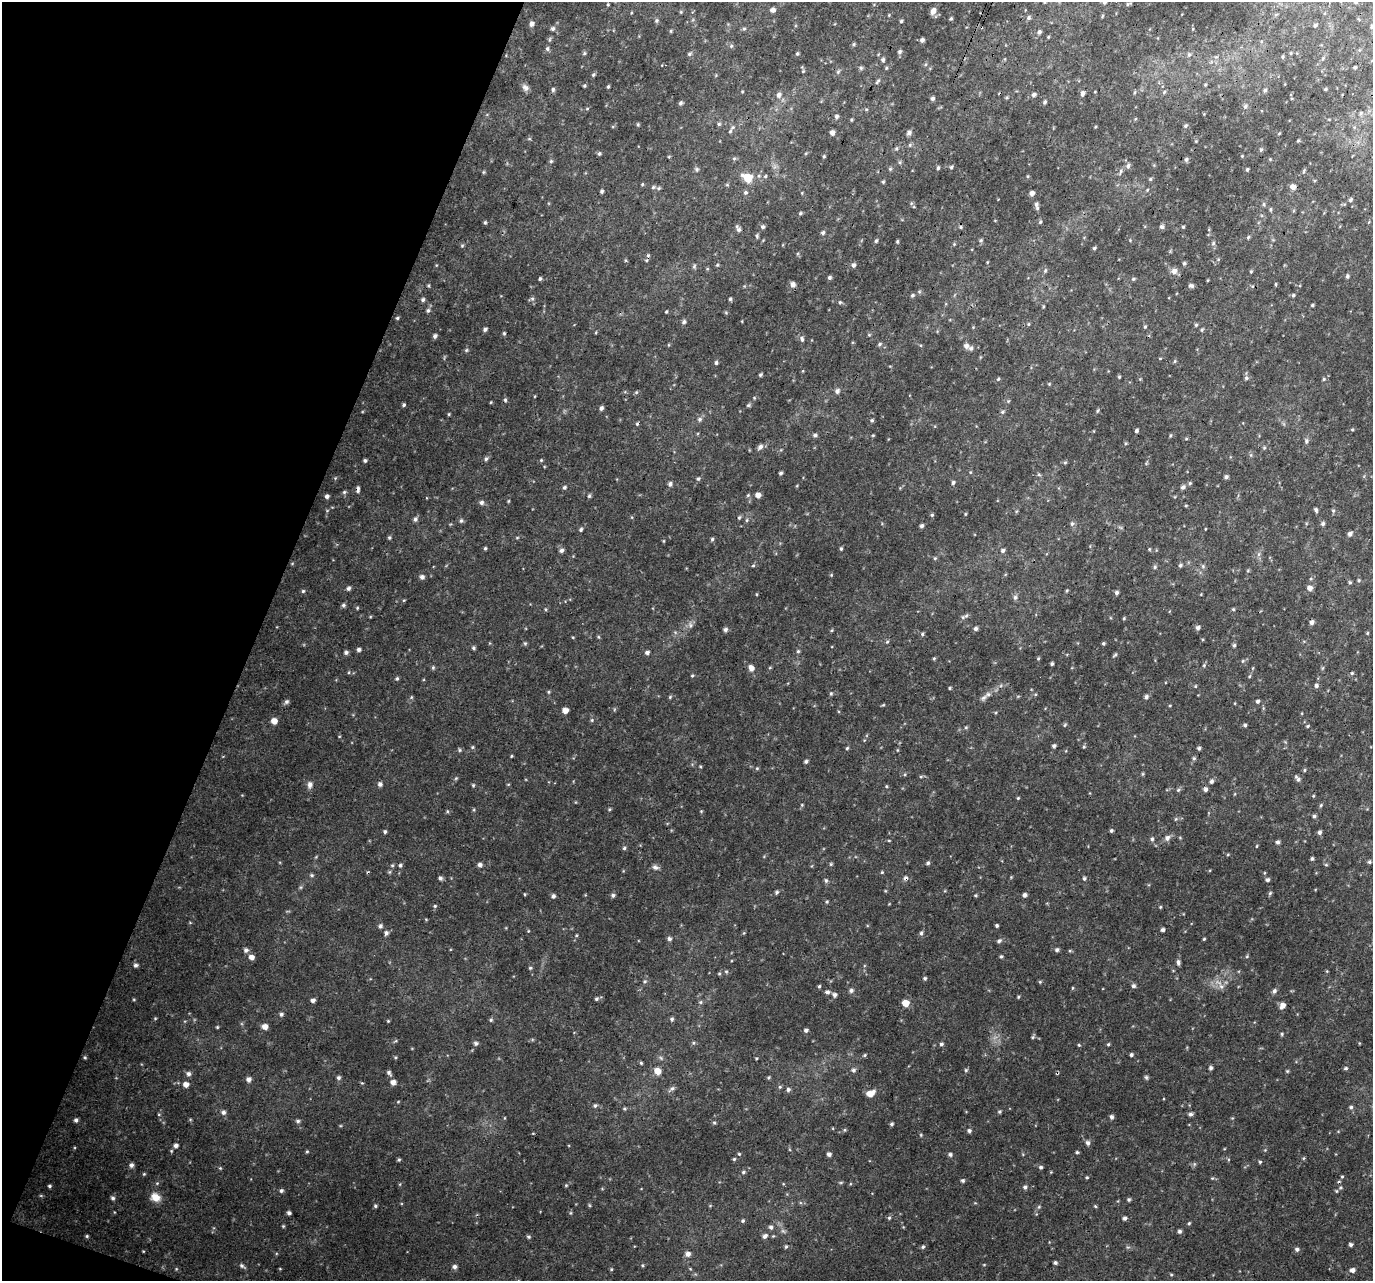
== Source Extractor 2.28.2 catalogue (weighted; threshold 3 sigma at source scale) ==
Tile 9 of 4 x 4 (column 1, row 3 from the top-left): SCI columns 33-1403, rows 1608-2886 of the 5540 x 5708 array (HDU 1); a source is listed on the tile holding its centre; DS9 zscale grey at full resolution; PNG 1375 x 1283 px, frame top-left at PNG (2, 2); no overlay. Shown black and unused: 19% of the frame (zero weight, under 3 of 4 exposures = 5% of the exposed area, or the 3 px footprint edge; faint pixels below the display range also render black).
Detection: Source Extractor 2.28.2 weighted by HDU 2 'WHT'; one run over the whole footprint, this tile lists its part. Background 0.063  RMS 0.0067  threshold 0.0303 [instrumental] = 3 sigma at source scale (4.5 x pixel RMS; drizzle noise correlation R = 1.50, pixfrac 1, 0.0396/0.0396 arcsec/px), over >= 5 px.
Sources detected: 333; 5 cosmic-ray / hot-pixel residue — not listed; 1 inside a brighter listed object's ellipse — not listed separately; the other 327 listed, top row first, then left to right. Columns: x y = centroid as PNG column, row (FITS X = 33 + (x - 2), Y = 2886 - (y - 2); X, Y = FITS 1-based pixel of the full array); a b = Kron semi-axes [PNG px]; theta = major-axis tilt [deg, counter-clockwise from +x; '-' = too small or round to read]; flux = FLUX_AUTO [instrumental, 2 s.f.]
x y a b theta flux
1104 2 5 5 - 1.1
773 10 5 4 - 1.9
933 11 8 6 66 3.1
1029 18 6 5 - 1
657 20 5 3 - 0.79
901 21 4 4 - 0.71
531 24 5 5 - 2.1
1315 25 5 4 - 0.98
553 28 5 5 - 1.1
744 29 5 3 - 0.68
1039 32 5 4 - 1.3
1048 37 5 3 - 0.54
922 40 5 4 - 1.5
854 44 5 3 - 0.64
547 49 5 5 - 0.98
900 52 5 4 - 1
797 53 4 4 - 0.73
689 54 5 4 - 0.8
1189 55 5 5 - 1
883 60 5 4 - 0.99
1355 67 5 4 - 0.77
593 75 5 4 - 0.74
877 81 11 2 45 0.81
525 87 9 7 -26 2
608 87 4 3 - 0.67
553 89 5 4 - 0.98
1326 89 5 3 - 0.54
1265 90 5 4 - 0.86
1164 92 5 4 - 0.85
1082 93 6 4 67 1.7
779 95 7 6 - 1.8
1034 95 5 5 - 1.4
932 98 5 5 - 1.1
1045 102 4 4 - 0.86
680 103 5 4 - 0.95
1245 106 5 4 - 1
836 116 5 5 - 1.2
1185 126 5 4 - 0.77
832 132 4 4 - 2.1
909 133 6 5 - 1.6
1298 141 5 3 - 0.58
599 154 5 4 - 0.82
1186 159 6 4 67 1.1
1128 166 6 5 - 1.3
951 167 4 4 - 0.82
938 168 4 4 - 0.79
697 169 5 5 - 0.97
890 169 4 4 - 0.68
1247 169 4 4 - 0.68
748 178 6 5 - 16
1150 179 5 3 - 0.61
1293 187 5 5 - 3.5
602 192 5 3 - 0.94
745 192 5 5 - 1.1
1032 193 4 4 - 2.2
1350 200 5 4 - 0.87
1264 204 5 3 - 0.71
1036 205 11 4 -76 1.6
800 213 5 4 - 0.73
485 222 4 4 - 0.72
1040 222 4 3 - 0.66
763 227 5 5 - 1.1
961 227 6 4 -89 0.73
1162 227 6 5 - 1.1
1183 227 4 4 - 0.6
738 229 9 5 -59 1.5
823 232 5 4 - 1
1248 237 5 3 - 0.67
876 241 4 4 - 0.77
897 241 4 3 - 0.71
1213 243 6 4 -74 0.85
1094 248 5 3 - 0.65
1184 263 4 4 - 0.84
854 265 5 5 - 1.3
1174 271 6 6 - 2.9
1347 276 5 4 - 0.88
829 278 5 5 - 0.96
540 279 4 3 - 0.78
1133 279 4 4 - 0.71
793 284 5 5 - 2.4
1191 286 6 5 - 1.3
912 295 5 4 - 0.84
1293 295 4 4 - 0.68
730 299 4 4 - 0.73
423 300 5 4 - 1
840 302 4 4 - 0.72
1312 305 3 3 - 0.63
428 310 5 5 - 0.98
397 318 4 4 - 0.65
684 322 5 5 - 1.1
1196 325 4 4 - 0.64
1145 327 4 3 - 0.57
485 329 5 4 - 1.2
435 336 5 4 - 1.3
802 339 7 4 -69 1
879 344 5 3 - 0.75
966 346 6 6 - 2.1
1175 361 5 3 - 0.61
716 363 5 4 - 0.87
760 375 5 4 - 0.78
1119 377 4 3 - 0.61
1246 378 5 5 - 1
998 379 4 3 - 0.58
1324 379 5 3 - 0.58
837 391 6 5 - 1.5
404 405 5 3 - 0.82
601 408 5 4 - 1.3
1002 412 5 3 - 0.71
449 414 5 3 - 0.52
700 419 5 4 - 1.1
872 420 4 4 - 0.72
1136 431 4 4 - 0.98
815 435 5 4 - 1.1
1306 441 5 4 - 1
760 447 7 5 40 2
486 459 5 4 - 0.97
365 460 4 4 - 0.96
780 473 4 3 - 0.94
1226 477 4 4 - 1.2
698 479 5 3 - 0.71
953 482 5 4 - 0.96
1190 483 5 3 - 0.62
670 484 5 5 - 1.3
564 487 4 4 - 0.88
1183 487 5 5 - 1.4
358 489 8 4 86 1.3
344 492 4 4 - 0.76
758 495 5 5 - 3.1
327 496 4 4 - 1.4
589 496 5 5 - 0.83
481 503 5 5 - 1.3
1316 510 5 4 - 1
932 515 5 4 - 0.64
739 518 5 3 - 0.62
415 519 6 5 - 1.4
461 521 5 5 - 0.9
1323 524 5 4 - 1.1
922 526 4 4 - 1.2
581 529 5 4 - 0.84
1350 534 5 4 - 1.5
389 537 5 3 - 0.7
712 539 4 4 - 0.82
485 548 4 4 - 0.67
841 549 4 4 - 0.72
561 550 5 5 - 1.3
1003 550 5 4 - 1.1
1180 565 5 4 - 0.85
1155 567 5 3 - 0.78
422 577 5 5 - 1.7
1350 582 4 4 - 0.73
348 588 5 5 - 1.3
1310 588 5 5 - 2.6
303 591 5 4 - 0.83
1117 593 4 4 - 1.2
1015 597 5 5 - 1.1
343 605 5 5 - 1
1233 609 5 3 - 0.6
1311 622 5 5 - 1.6
1198 628 5 5 - 1.5
725 629 5 5 - 1.3
975 629 5 4 - 1.4
922 634 4 4 - 0.76
1103 643 4 4 - 0.75
1234 645 4 4 - 0.9
474 648 5 4 - 0.83
359 649 5 4 - 1.3
798 651 4 4 - 0.68
346 652 5 4 - 1.3
647 652 5 4 - 1.3
934 658 5 3 - 0.59
1052 664 4 3 - 0.87
433 667 5 3 - 0.72
751 668 7 5 -66 2.6
1352 673 5 4 - 0.67
692 676 5 3 - 0.56
397 678 4 4 - 0.79
1316 686 6 4 -89 1.1
949 688 5 3 - 0.53
831 693 5 3 - 0.62
1146 697 5 4 - 1.3
1257 701 4 4 - 1.1
286 702 6 6 - 1.2
565 710 5 4 - 3.6
274 721 5 5 - 4.2
1245 725 4 4 - 0.8
1308 726 5 3 - 0.57
1054 746 4 4 - 1.1
847 748 4 3 - 0.61
1199 748 4 4 - 0.95
460 750 5 3 - 0.65
1194 758 5 3 - 0.7
806 761 5 4 - 1
1304 770 5 3 - 0.58
1298 779 9 4 -59 1.5
1211 781 5 4 - 1.3
380 784 5 5 - 1.5
310 785 8 6 75 2
473 785 5 4 - 0.62
1206 789 5 4 - 1.4
1018 798 4 4 - 0.53
1314 816 4 4 - 0.89
1111 831 5 4 - 0.81
385 832 5 4 - 0.85
1320 832 5 4 - 1.2
1167 838 7 6 - 1.7
1152 839 5 5 - 0.89
1278 842 5 4 - 1.2
624 848 5 4 - 0.84
1312 859 4 3 - 0.9
1369 862 5 4 - 0.77
928 863 5 4 - 1
480 865 5 4 - 1.6
655 867 8 5 -19 1.5
882 872 4 4 - 0.52
311 875 5 3 - 0.72
440 878 5 4 - 1.3
1084 878 5 4 - 0.82
1267 880 5 4 - 1.2
826 881 5 5 - 0.88
777 892 5 4 - 0.83
613 895 5 5 - 1.2
1024 895 5 4 - 1.4
553 896 5 4 - 1.2
435 906 4 3 - 0.59
1160 907 5 3 - 0.51
997 925 4 3 - 0.82
380 926 5 5 - 1.2
1162 930 4 4 - 1.2
386 933 5 5 - 1.4
921 933 5 4 - 0.95
669 939 5 5 - 1.3
1204 939 4 3 - 0.54
999 941 5 4 - 1.1
246 950 6 5 - 1.5
1057 950 5 4 - 1.1
1001 956 5 3 - 0.67
251 957 6 5 - 2.7
1178 962 7 4 -80 1.3
135 965 5 4 - 1.1
530 968 4 4 - 0.69
925 978 5 4 - 0.75
819 986 4 4 - 0.66
1133 986 5 5 - 1.2
851 990 5 5 - 1.4
1274 991 6 5 - 1.3
827 992 6 4 0 1.4
835 995 5 5 - 1.5
596 999 4 4 - 0.82
313 1000 5 4 - 1.6
906 1003 5 5 - 7.8
1283 1005 8 6 46 2.7
281 1014 5 4 - 1.1
672 1019 5 4 - 0.92
491 1020 5 4 - 0.74
265 1027 5 5 - 3.3
806 1030 5 4 - 1.2
1282 1034 5 3 - 0.61
476 1043 6 4 76 1.1
941 1044 4 4 - 0.97
1108 1044 4 4 - 0.62
865 1055 5 3 - 0.62
1131 1055 4 4 - 0.94
641 1063 5 4 - 0.63
1211 1068 4 4 - 1.2
1345 1068 5 3 - 0.8
853 1070 6 5 - 1.1
658 1071 6 6 - 5.1
389 1072 6 5 - 1.1
188 1074 6 6 - 1.6
1146 1077 6 4 -19 0.78
338 1078 5 5 - 1
249 1079 6 5 - 2
393 1082 5 5 - 2.4
186 1084 6 6 - 2.8
672 1088 6 4 2 1.2
788 1089 5 5 - 1.2
870 1093 8 6 30 5.1
595 1106 5 4 - 0.98
1351 1107 4 4 - 0.89
223 1112 6 6 - 1.5
1190 1114 6 5 - 1.2
1111 1117 5 4 - 1.3
76 1120 5 4 - 1.2
298 1121 5 5 - 0.95
714 1122 5 3 - 0.64
892 1124 4 4 - 0.93
969 1131 5 4 - 1.1
1088 1143 6 5 - 1.4
176 1145 5 5 - 1.6
307 1151 5 3 - 0.56
1077 1152 4 3 - 0.68
829 1154 4 4 - 1.6
950 1154 5 4 - 1
734 1159 5 3 - 0.62
399 1160 5 4 - 0.76
1260 1162 4 4 - 0.66
131 1165 5 5 - 1.4
1041 1167 5 4 - 1
743 1172 4 4 - 0.71
1342 1176 5 3 - 0.52
1087 1177 4 3 - 0.55
963 1180 5 4 - 0.86
49 1186 5 4 - 0.83
1025 1187 5 4 - 1.1
281 1191 5 5 - 1.1
155 1197 11 9 -28 5.1
113 1198 5 4 - 1.1
1129 1200 4 4 - 0.81
375 1206 5 4 - 0.8
289 1213 4 4 - 1.3
889 1218 5 4 - 0.73
1125 1218 4 4 - 1.3
743 1221 5 4 - 0.77
771 1227 5 5 - 1.1
1180 1231 4 4 - 1.2
87 1236 5 4 - 0.73
765 1236 6 5 - 1.6
529 1237 5 4 - 0.76
1350 1244 4 4 - 1.1
786 1247 6 4 1 0.71
923 1247 5 4 - 0.81
1297 1249 5 4 - 1.2
688 1254 6 6 - 2.3
1055 1263 4 4 - 1.1
241 1266 6 5 - 1.1
454 1267 5 5 - 1.6
1352 1270 5 5 - 2
Isophote crosses this tile's border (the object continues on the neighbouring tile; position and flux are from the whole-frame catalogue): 1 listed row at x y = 1104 2